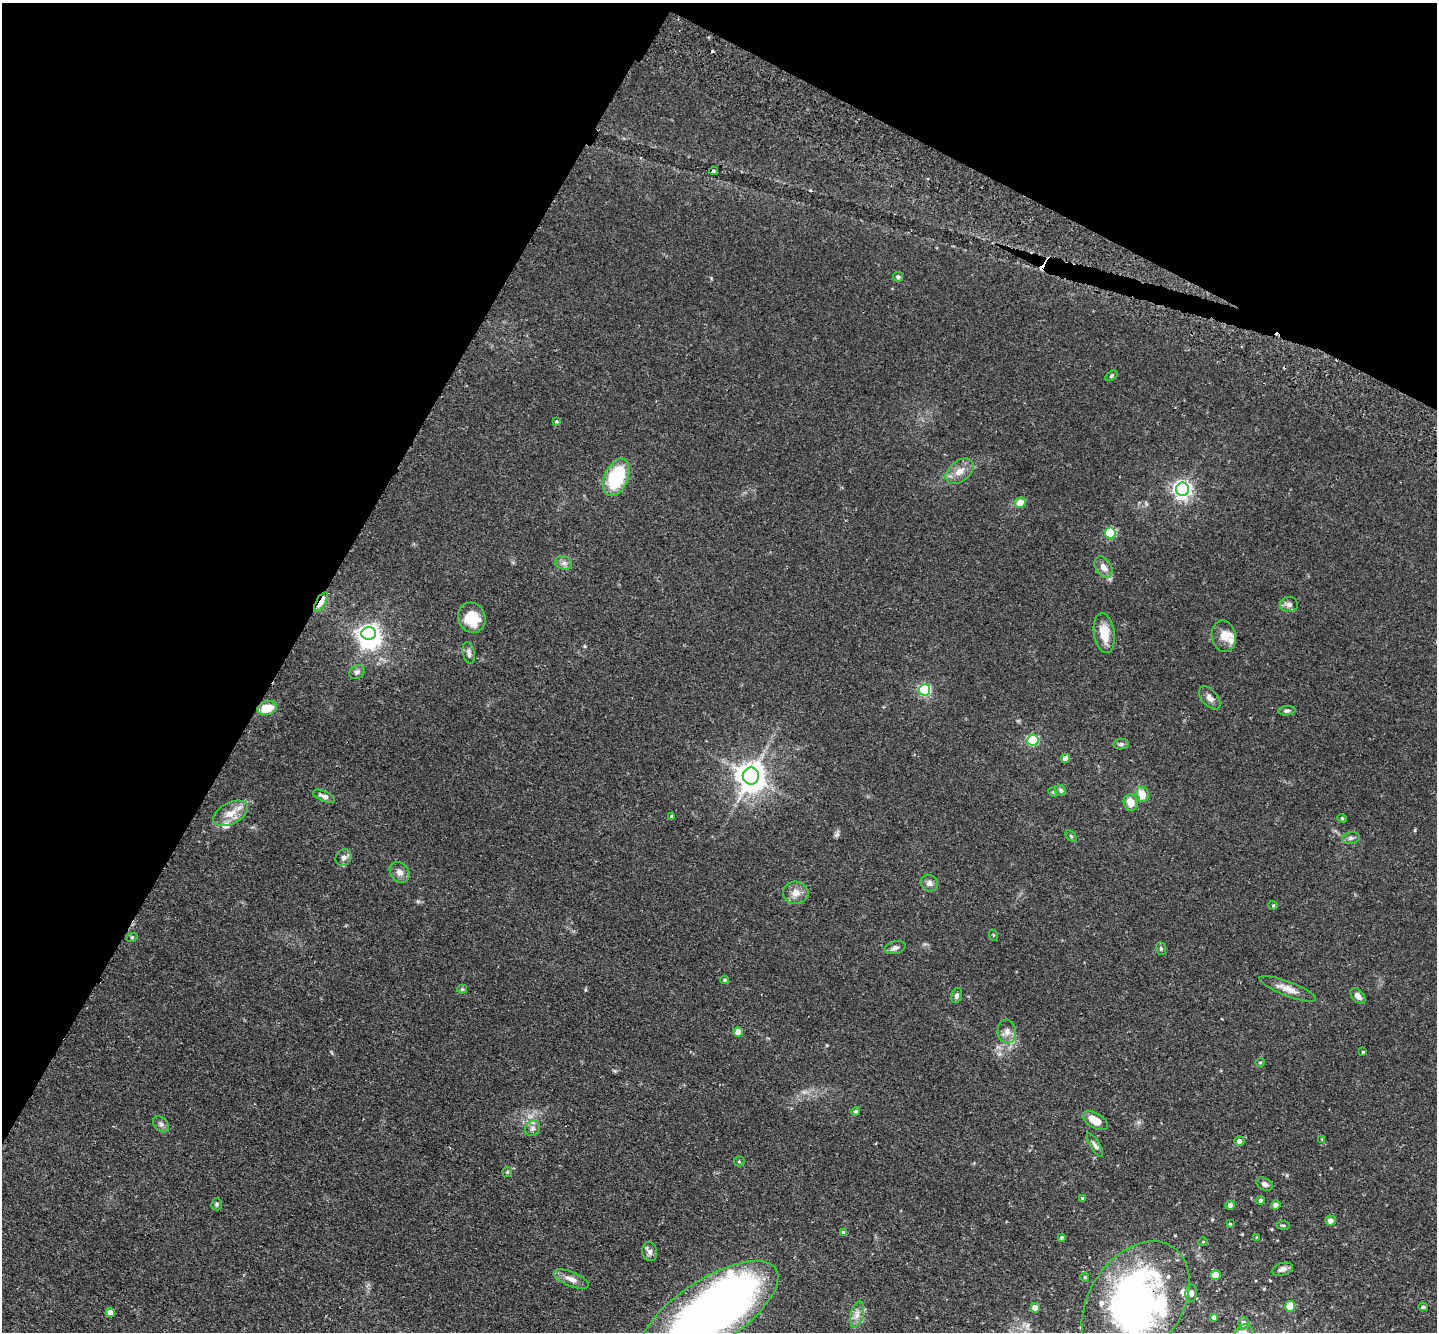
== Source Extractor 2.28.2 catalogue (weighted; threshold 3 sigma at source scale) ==
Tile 2 of 4 x 4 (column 2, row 1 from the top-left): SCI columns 1467-2901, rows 4328-5657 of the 5803 x 5857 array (HDU 1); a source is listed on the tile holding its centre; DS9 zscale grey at full resolution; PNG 1439 x 1334 px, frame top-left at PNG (2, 3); each listed source drawn as its Kron ellipse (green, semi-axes under 4 px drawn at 4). Shown black and unused: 29% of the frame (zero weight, under 2 of 3 exposures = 3% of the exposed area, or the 3 px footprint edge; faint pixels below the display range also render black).
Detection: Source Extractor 2.28.2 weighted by HDU 2 'WHT'; one run over the whole footprint, this tile lists its part. Background 0.0804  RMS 0.0057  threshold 0.0255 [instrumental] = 3 sigma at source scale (4.5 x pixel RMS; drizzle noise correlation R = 1.50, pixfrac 1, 0.05/0.05 arcsec/px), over >= 5 px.
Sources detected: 108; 5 inside a brighter object's white glare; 2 cosmic-ray / hot-pixel residue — neither listed nor drawn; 8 inside a brighter listed object's ellipse — not listed separately; the other 93 listed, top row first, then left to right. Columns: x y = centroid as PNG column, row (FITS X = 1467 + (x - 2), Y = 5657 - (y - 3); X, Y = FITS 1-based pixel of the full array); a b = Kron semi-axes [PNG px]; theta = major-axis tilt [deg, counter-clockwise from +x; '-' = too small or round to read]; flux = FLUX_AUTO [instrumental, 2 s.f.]
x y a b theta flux
714 171 4 3 - 2.5
898 277 5 5 - 1.3
1111 376 6 4 32 0.71
556 421 4 3 - 0.99
959 471 16 10 39 5.4
616 477 20 11 67 36
1182 489 6 6 - 240
1020 503 5 5 - 7.5
1110 533 5 5 - 42
564 563 9 6 -20 1.9
1103 567 11 8 -59 3.7
321 602 11 4 60 12
1289 605 9 7 -3 2.2
472 618 15 13 -65 15
369 633 7 6 - 230
1104 633 20 10 -81 10
1224 636 16 12 -79 6
469 653 11 6 -78 2
357 672 8 6 36 1.6
924 690 6 5 - 65
1210 698 14 7 -50 2.7
267 708 9 7 14 12
1287 711 8 4 6 1.1
1033 740 5 5 - 49
1121 744 7 5 8 1.3
1066 758 4 4 - 4.8
751 776 8 8 - 770
1060 790 6 5 - 1.1
1053 792 5 4 - 0.54
1142 794 7 6 - 7.1
324 796 12 5 -24 2.5
1131 803 8 7 - 6.5
231 813 19 10 27 7.2
671 816 3 3 - 1
1342 818 4 4 - 0.59
1071 836 6 4 -45 0.77
1351 838 9 6 9 1.5
344 857 9 7 46 2.1
400 872 11 9 -50 3.1
929 883 9 8 - 2.2
796 893 13 11 -1 4.5
1273 905 5 4 - 0.62
993 935 6 3 -71 0.57
132 937 6 3 18 0.62
895 948 11 6 15 2
1161 948 6 5 - 0.82
725 980 4 3 - 0.68
462 989 5 4 - 0.6
1288 989 30 7 -21 5.5
957 995 8 5 72 1.4
1358 996 9 5 -48 2.9
738 1032 5 4 - 7.7
1007 1032 12 9 -82 3.7
1363 1052 3 3 - 0.61
1260 1062 4 3 - 0.45
856 1111 4 4 - 0.91
1095 1120 14 7 -31 6.7
161 1124 9 6 -46 1.7
533 1128 8 7 - 1.8
1322 1139 4 3 - 0.42
1239 1141 5 5 - 1.9
1095 1145 13 5 -58 1.7
739 1161 5 5 - 0.69
507 1172 5 4 - 0.74
1265 1184 9 6 -27 1.9
1083 1198 4 4 - 1
1261 1200 4 4 - 1.6
217 1204 6 5 - 1
1230 1205 4 4 - 2.4
1276 1205 5 4 - 2.3
1330 1221 5 5 - 2.9
1230 1224 4 3 - 0.5
1283 1225 6 3 -8 0.7
844 1233 4 4 - 1.9
1257 1237 4 3 - 0.51
1061 1238 3 3 - 0.75
1203 1242 5 3 - 0.41
650 1252 9 7 -81 2.1
1282 1269 11 6 16 2.2
1216 1275 5 5 - 8.8
1085 1277 4 4 - 0.55
571 1279 18 7 -22 4.1
1191 1293 9 6 86 2.3
1136 1303 67 46 56 150
1290 1306 5 5 - 18
1423 1307 4 3 - 1.2
1035 1308 5 4 - 6.6
110 1312 5 4 - 4.5
710 1312 79 32 33 420
857 1314 13 6 75 3.3
1214 1317 4 4 - 2
1244 1323 6 5 - 2.6
1244 1332 9 7 25 2.2
Overlapping masked pixels (flux is a lower limit): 3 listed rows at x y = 714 171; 321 602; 1136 1303
Isophote crosses this tile's border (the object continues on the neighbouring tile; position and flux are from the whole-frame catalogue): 3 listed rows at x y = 1136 1303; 710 1312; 1244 1332